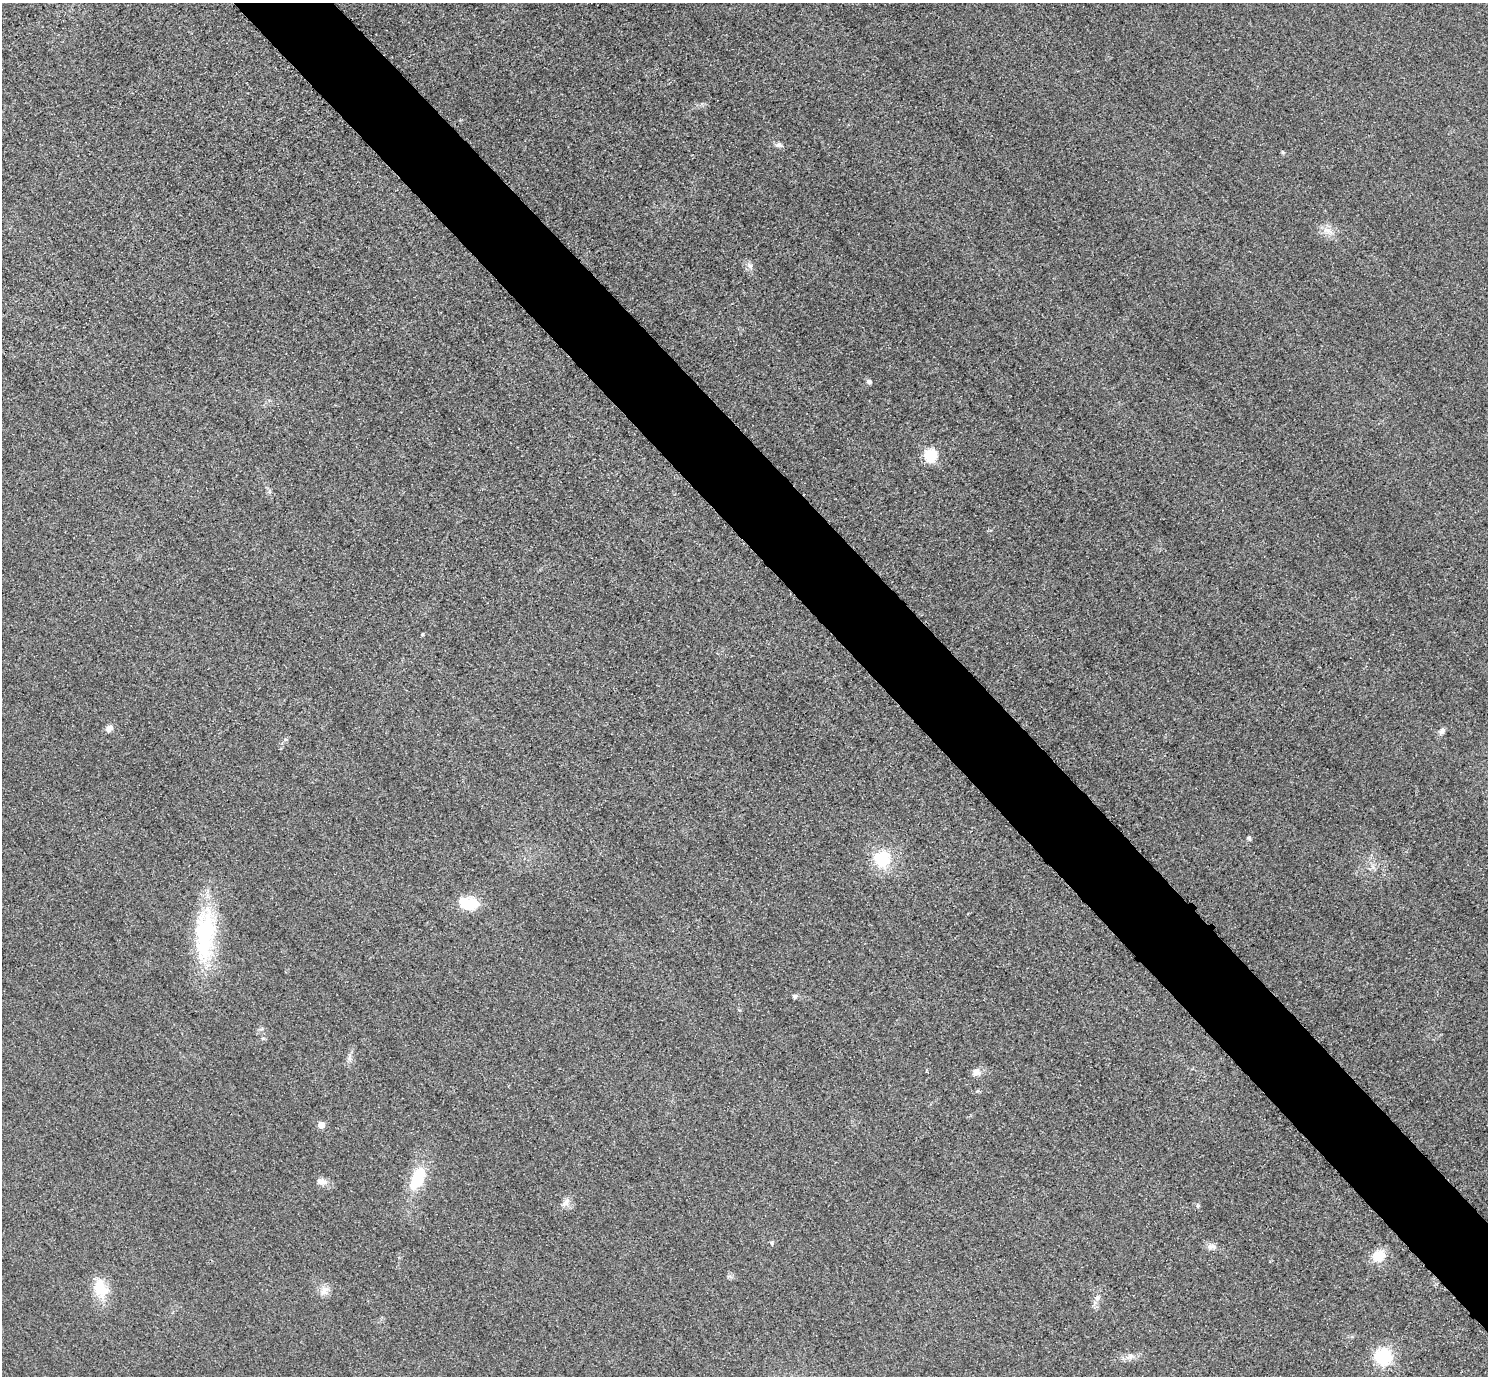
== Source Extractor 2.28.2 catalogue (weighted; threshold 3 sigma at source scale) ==
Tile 6 of 4 x 4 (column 2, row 2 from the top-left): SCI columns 1518-3003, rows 2930-4303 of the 6005 x 6003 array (HDU 1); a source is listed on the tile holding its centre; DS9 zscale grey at full resolution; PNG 1490 x 1378 px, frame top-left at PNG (2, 3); no overlay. Shown black and unused: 6% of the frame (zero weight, under 3 of 4 exposures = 3% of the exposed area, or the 3 px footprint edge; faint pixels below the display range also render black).
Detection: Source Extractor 2.28.2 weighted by HDU 2 'WHT'; one run over the whole footprint, this tile lists its part. Background 0.052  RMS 0.016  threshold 0.0723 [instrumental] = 3 sigma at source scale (4.5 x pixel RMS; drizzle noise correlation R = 1.50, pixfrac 1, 0.05/0.05 arcsec/px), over >= 5 px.
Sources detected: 30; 1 inside a brighter listed object's ellipse — not listed separately; the other 29 listed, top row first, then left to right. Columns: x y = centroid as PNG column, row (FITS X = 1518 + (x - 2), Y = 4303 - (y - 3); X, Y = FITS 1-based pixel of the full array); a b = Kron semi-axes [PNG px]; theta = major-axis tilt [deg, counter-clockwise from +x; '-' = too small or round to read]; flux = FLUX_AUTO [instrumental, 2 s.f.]
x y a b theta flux
779 145 10 7 -9 5.5
1282 152 5 5 - 2.1
1327 230 15 7 -24 13
750 266 11 6 -51 6.3
869 381 5 5 - 6.2
931 455 6 6 - 200
269 492 6 5 - 2.7
422 634 4 4 - 1.8
109 728 7 6 - 11
1442 731 8 6 53 5.9
1249 838 5 5 - 2.9
882 859 17 16 - 70
468 903 23 13 -11 50
205 935 71 24 86 170
794 996 5 5 - 4.4
263 1038 6 5 - 2.6
976 1072 12 10 35 9.5
321 1125 5 5 - 24
418 1178 33 16 66 60
321 1181 12 8 -12 11
566 1202 14 8 56 9.7
771 1243 6 5 - 3.1
1211 1246 15 7 -3 8.4
1379 1256 11 9 47 42
99 1289 31 15 84 39
324 1291 15 10 46 13
1097 1298 9 7 45 6.9
1130 1356 11 9 49 8.5
1383 1357 15 13 -27 92